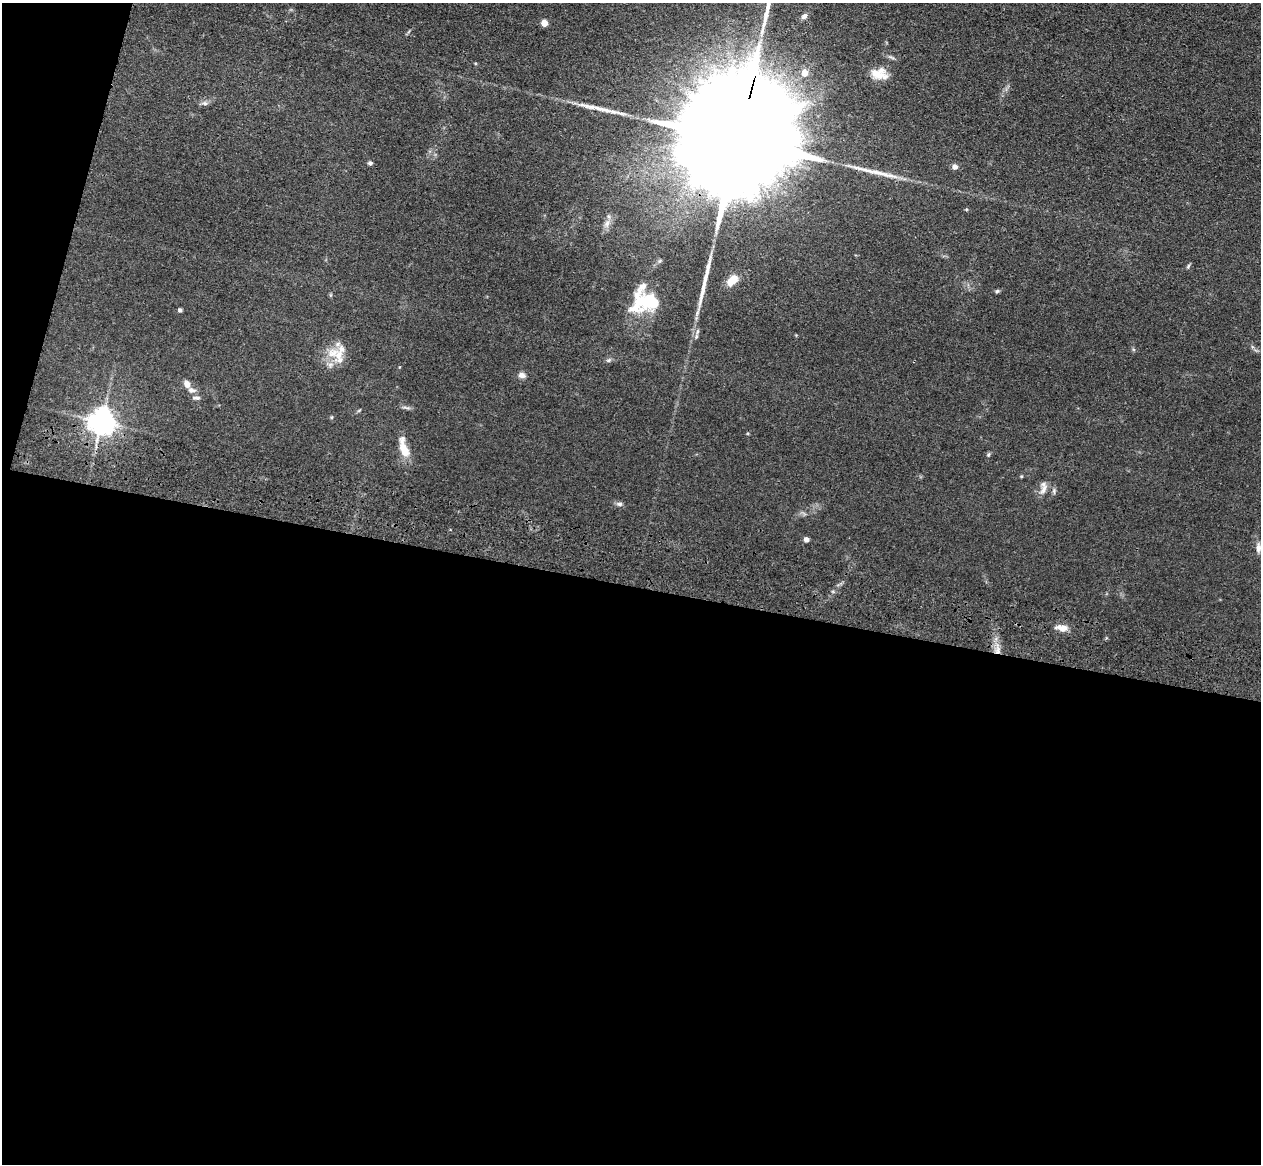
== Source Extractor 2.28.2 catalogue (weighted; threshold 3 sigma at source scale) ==
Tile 13 of 4 x 4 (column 1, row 4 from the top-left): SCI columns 37-1295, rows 362-1523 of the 5110 x 5250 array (HDU 1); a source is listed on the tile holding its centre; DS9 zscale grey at full resolution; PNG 1263 x 1166 px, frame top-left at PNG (2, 3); no overlay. Shown black and unused: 52% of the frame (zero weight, under 3 of 4 exposures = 6% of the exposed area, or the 3 px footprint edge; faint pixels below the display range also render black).
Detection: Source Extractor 2.28.2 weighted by HDU 2 'WHT'; one run over the whole footprint, this tile lists its part. Background 0.0611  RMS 0.0074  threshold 0.0332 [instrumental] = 3 sigma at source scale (4.5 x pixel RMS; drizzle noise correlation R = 1.50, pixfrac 1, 0.05/0.05 arcsec/px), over >= 5 px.
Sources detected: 40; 1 inside a brighter object's white glare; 4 long thin detections or spike segments (spike, bleed or trail) — not listed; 4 inside a brighter listed object's ellipse — not listed separately; the other 31 listed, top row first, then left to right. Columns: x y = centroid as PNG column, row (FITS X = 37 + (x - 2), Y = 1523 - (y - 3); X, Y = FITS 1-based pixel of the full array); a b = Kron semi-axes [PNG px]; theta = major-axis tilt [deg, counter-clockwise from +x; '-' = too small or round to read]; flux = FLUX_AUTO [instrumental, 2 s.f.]
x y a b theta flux
804 16 8 6 44 2.8
544 23 5 4 - 13
805 73 5 5 - 9.6
879 74 21 13 -9 10
205 103 8 5 -19 1.9
737 141 70 22 75 60000
370 163 5 5 - 1.6
955 167 6 5 - 3.4
607 224 10 7 51 3.5
1188 266 6 5 - 1.1
732 280 12 8 42 12
997 291 6 5 - 1.1
643 301 26 17 -32 27
180 310 5 4 - 1.5
339 355 18 12 74 13
608 360 8 5 20 1.4
522 375 9 7 -14 3.3
187 384 9 6 -62 4.2
196 398 10 5 -2 2
406 407 13 2 -17 1.4
101 422 8 7 - 850
404 448 28 10 -73 12
988 455 6 4 46 1
1021 476 5 3 - 0.66
1044 489 16 7 63 4.6
1054 490 7 5 80 1.5
619 504 8 5 0 1.9
806 540 5 5 - 3.3
1258 548 13 6 87 3.3
1062 628 16 7 -8 5.9
998 651 11 6 85 5.1
Overlapping masked pixels (flux is a lower limit): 2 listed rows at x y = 737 141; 998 651